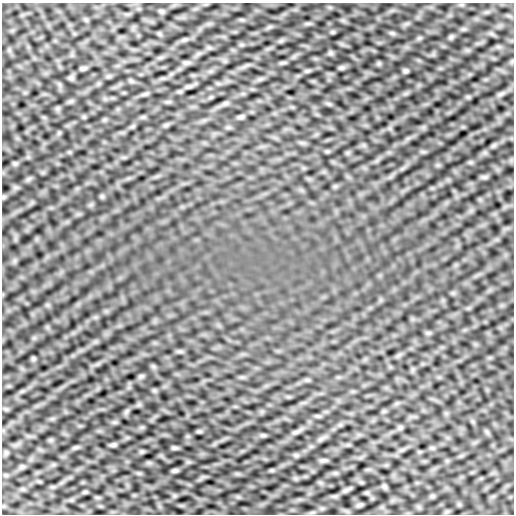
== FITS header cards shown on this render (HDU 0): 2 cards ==
NAXIS1  =                  512
NAXIS2  =                  512

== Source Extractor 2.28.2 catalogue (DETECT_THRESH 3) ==
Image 512 x 512 px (HDU 0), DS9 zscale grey, 1 PNG px = 1 image px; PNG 516 x 516 px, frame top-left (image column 1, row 512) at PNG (2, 3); no overlay
Background -0.00305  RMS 0.066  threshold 0.198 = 3 sigma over >= 5 px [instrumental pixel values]
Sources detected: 7; all 7 listed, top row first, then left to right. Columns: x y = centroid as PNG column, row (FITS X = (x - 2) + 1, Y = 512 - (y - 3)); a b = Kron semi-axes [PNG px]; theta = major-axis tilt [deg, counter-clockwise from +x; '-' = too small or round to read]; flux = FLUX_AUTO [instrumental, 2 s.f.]
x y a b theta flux
83 68 10 4 5 7.4
341 68 9 4 -8 7.5
406 71 7 5 0 7.5
241 117 10 4 13 8.2
113 445 9 5 7 7.6
175 471 9 4 0 6.9
384 486 7 4 -18 7.2